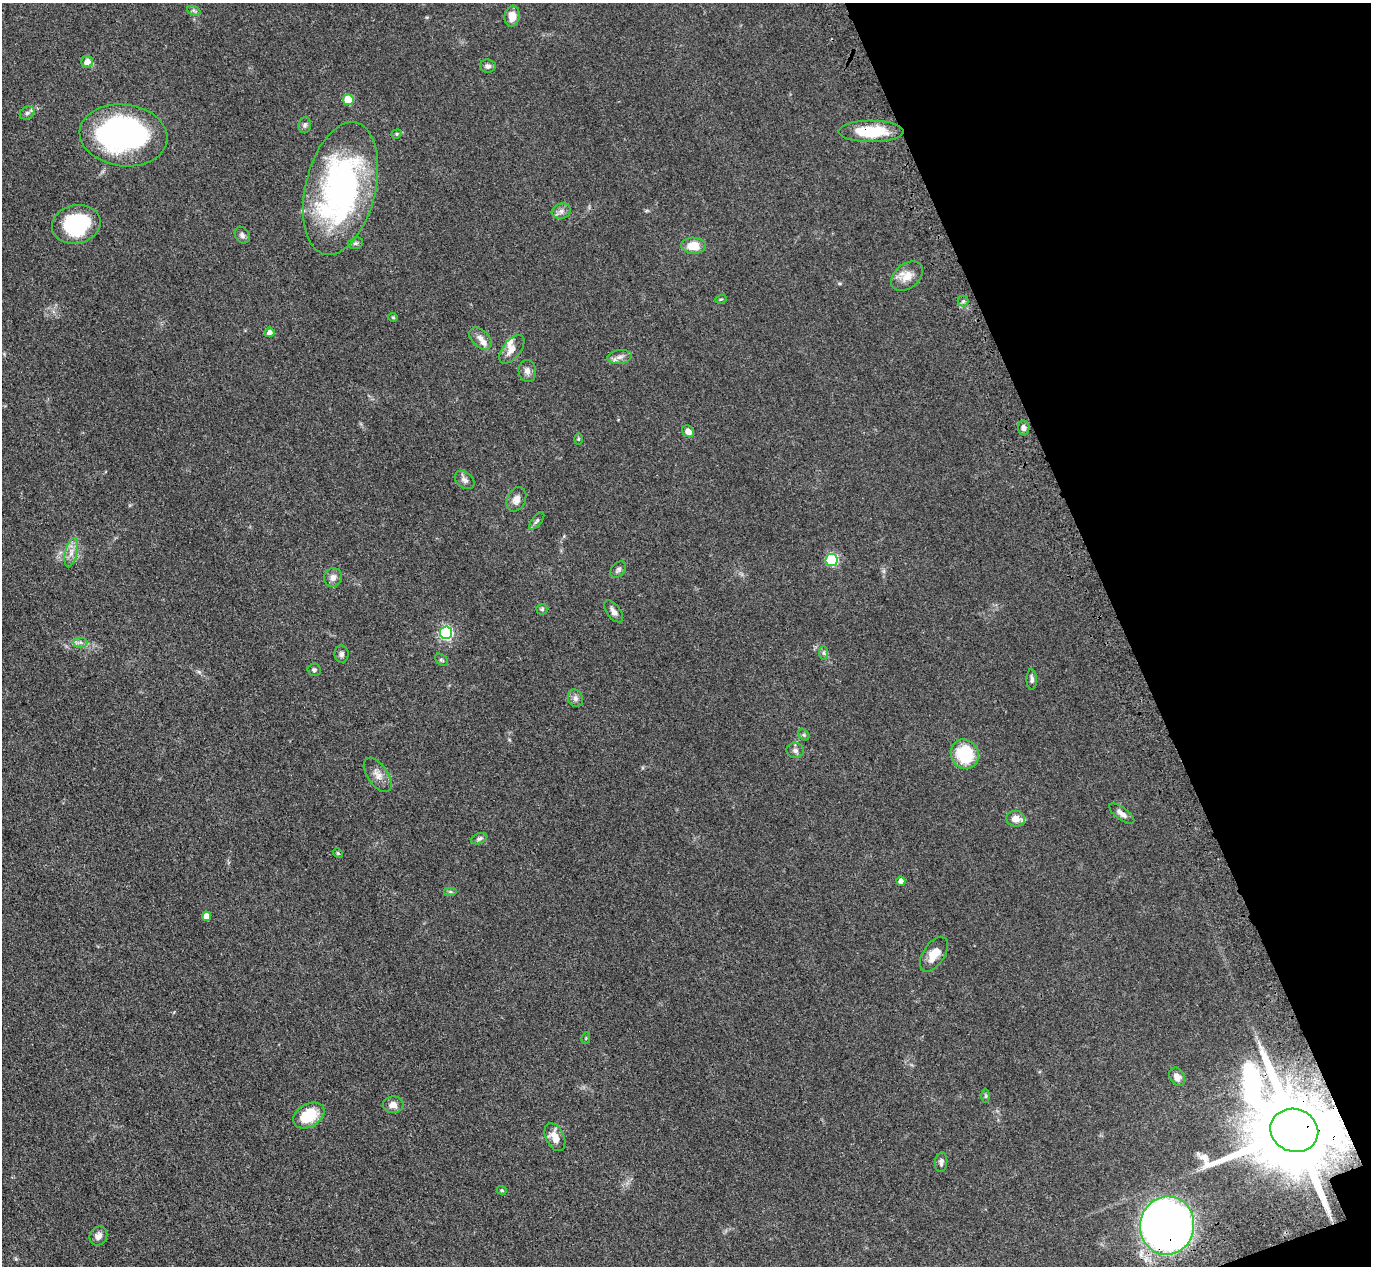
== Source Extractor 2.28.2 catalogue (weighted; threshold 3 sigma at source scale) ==
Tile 12 of 4 x 4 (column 4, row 3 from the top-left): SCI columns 4194-5562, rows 1620-2883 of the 5650 x 5635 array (HDU 1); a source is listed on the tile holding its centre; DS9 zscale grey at full resolution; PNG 1373 x 1268 px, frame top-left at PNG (2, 3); each listed source drawn as its Kron ellipse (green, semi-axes under 4 px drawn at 4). Shown black and unused: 18% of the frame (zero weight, under 3 of 4 exposures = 6% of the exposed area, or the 3 px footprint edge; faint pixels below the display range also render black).
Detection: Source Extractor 2.28.2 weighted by HDU 2 'WHT'; one run over the whole footprint, this tile lists its part. Background 0.0388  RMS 0.0049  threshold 0.0222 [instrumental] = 3 sigma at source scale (4.5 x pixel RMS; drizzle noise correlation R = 1.50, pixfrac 1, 0.05/0.05 arcsec/px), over >= 5 px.
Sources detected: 72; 1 inside a brighter object's white glare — neither listed nor drawn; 3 inside a brighter listed object's ellipse — not listed separately; the other 68 listed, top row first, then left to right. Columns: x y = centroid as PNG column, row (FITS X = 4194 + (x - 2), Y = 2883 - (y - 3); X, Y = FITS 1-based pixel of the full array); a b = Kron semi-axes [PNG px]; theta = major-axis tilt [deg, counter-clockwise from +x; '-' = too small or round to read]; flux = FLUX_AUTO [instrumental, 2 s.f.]
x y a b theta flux
194 11 7 4 -20 0.9
512 16 10 7 81 5
87 62 6 5 - 3.8
488 66 8 6 -4 1.6
348 100 5 5 - 17
27 113 8 6 29 1.4
305 125 8 6 80 1.2
871 131 33 10 0 21
397 134 5 4 - 0.64
123 135 44 30 -7 120
340 188 68 35 77 140
561 211 10 7 17 2.1
76 224 24 19 12 33
242 235 9 7 -59 1.6
356 243 7 5 14 1.2
693 246 12 8 -3 8.4
907 276 18 12 39 5.9
721 299 5 3 - 0.46
963 301 5 5 - 0.99
393 317 4 4 - 0.49
269 332 5 5 - 2.3
480 339 13 8 -44 3.1
512 349 17 9 51 4
620 357 12 6 6 2.4
527 371 11 9 -83 2.5
1024 428 7 5 -85 2.1
688 431 6 5 - 2.8
578 439 6 4 -90 0.55
465 480 11 7 -39 2
516 499 13 9 65 3.7
537 521 10 5 52 1.2
71 553 15 6 77 3.4
832 560 6 6 - 41
618 570 9 6 48 1.3
333 577 9 9 - 2.6
542 609 5 5 - 0.88
613 611 13 6 -53 2.5
446 633 6 6 - 79
80 642 7 5 1 1.4
824 653 7 4 -89 1
342 654 8 7 - 1.5
441 660 7 5 -40 0.83
314 670 6 6 - 1.1
1032 679 10 5 -88 1.5
575 698 9 7 -66 1.8
804 735 6 5 - 0.86
795 750 8 7 - 1.7
965 754 15 13 -58 23
378 775 19 10 -55 4.1
1122 814 15 6 -37 2.8
1016 819 9 8 - 3.8
479 839 8 5 22 1.2
338 853 5 4 - 0.55
901 881 5 4 - 2.7
450 892 7 4 0 0.91
207 916 5 4 - 5.9
934 954 19 10 57 6.8
586 1038 6 3 73 0.51
1177 1077 10 7 -58 2.9
986 1096 6 4 90 0.72
393 1105 10 8 3 3.3
309 1115 17 11 30 18
1294 1130 24 21 -20 11000
555 1137 15 9 -65 5.4
941 1162 10 6 84 1.7
502 1190 5 4 - 0.56
1167 1226 29 27 79 430
98 1236 10 8 58 2.6
Overlapping masked pixels (flux is a lower limit): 3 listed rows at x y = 871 131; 1294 1130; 1167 1226